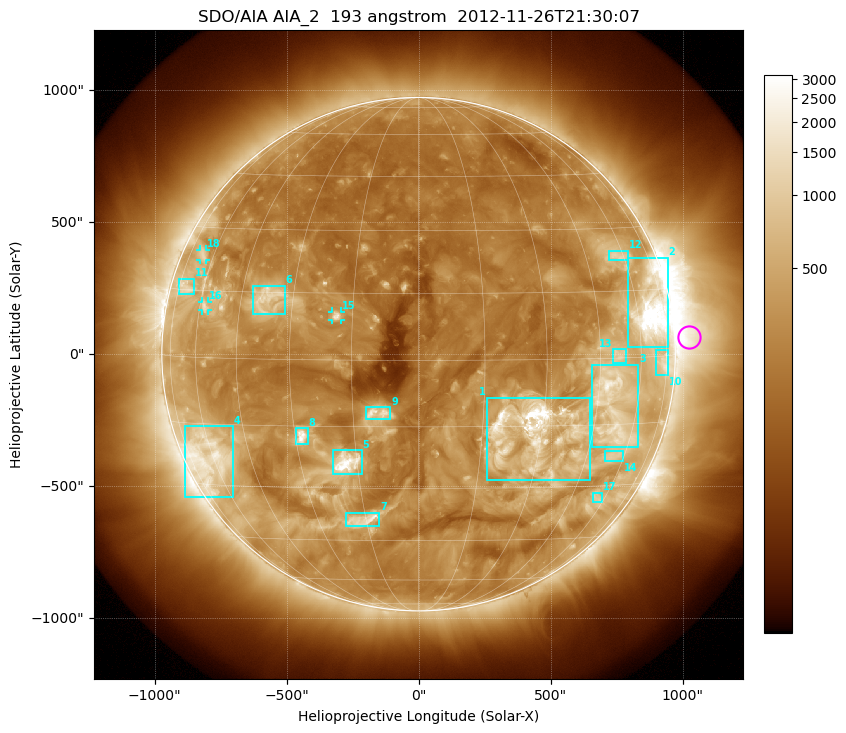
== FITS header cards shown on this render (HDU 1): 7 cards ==
TELESCOP= 'SDO/AIA'
INSTRUME= 'AIA_2'
WAVELNTH=                  193
WAVEUNIT= 'angstrom'
DATE-OBS= '2012-11-26T21:30:07.23'
CTYPE1  = 'HPLN-TAN'
CTYPE2  = 'HPLT-TAN'

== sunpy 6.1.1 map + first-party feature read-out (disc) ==
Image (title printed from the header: SDO/AIA AIA_2  193 angstrom  2012-11-26T21:30:07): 1024 x 1024 px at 2.4 arcsec/px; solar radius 973 arcsec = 405 px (full disc in frame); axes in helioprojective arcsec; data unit not stated in the header (colour bar unlabelled)
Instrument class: DISC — disc imager (sunpy class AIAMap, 193 A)
Bright regions (active regions / flare kernels): reference = the median radial profile (limb darkening/brightening removed); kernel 9 px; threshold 5 sigma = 600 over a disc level ~238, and >= 1.15x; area >= 12 px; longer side >= 10 px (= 24 arcsec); searched inside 0.97 R_sun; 18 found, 18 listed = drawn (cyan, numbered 1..; 3 of them under ~33 arcsec drawn as corner ticks so the feature stays visible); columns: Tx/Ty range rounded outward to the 5 arcsec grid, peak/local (2 s.f.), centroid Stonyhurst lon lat
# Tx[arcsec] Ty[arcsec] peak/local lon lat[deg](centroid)
1 260..650 -480..-165 28 +27 -16
2 795..945 25..365 20 +66 +10
3 655..835 -350..-40 8.9 +50 -11
4 -885..-700 -545..-270 7.6 -62 -23
5 -325..-215 -455..-365 15 -18 -24
6 -630..-505 150..260 5.5 -37 +14
7 -275..-145 -655..-600 7.3 -16 -39
8 -465..-420 -340..-280 10 -28 -17
9 -200..-105 -245..-200 7.2 -9 -12
10 900..945 -80..15 4.5 +72 -1
11 -910..-850 225..285 4.1 -70 +16
12 720..795 355..390 4 +58 +23
13 735..785 -35..20 4.2 +51 +1
14 705..775 -405..-365 3.7 +55 -22
15 -330..-295 130..160 7 -19 +10
16 -820..-800 165..200 4.5 -58 +12
17 660..695 -565..-525 3.6 +56 -33
18 -830..-805 355..395 3.6 -66 +23
Off-limb structures (1.02-1.3 R_sun): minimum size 162 px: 3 found; the strongest spans PA ~235..305 deg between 1.02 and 1.3 R_sun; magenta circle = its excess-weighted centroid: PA ~275 deg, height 1.06 R_sun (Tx ~1025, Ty ~65 arcsec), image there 4.2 x the reference